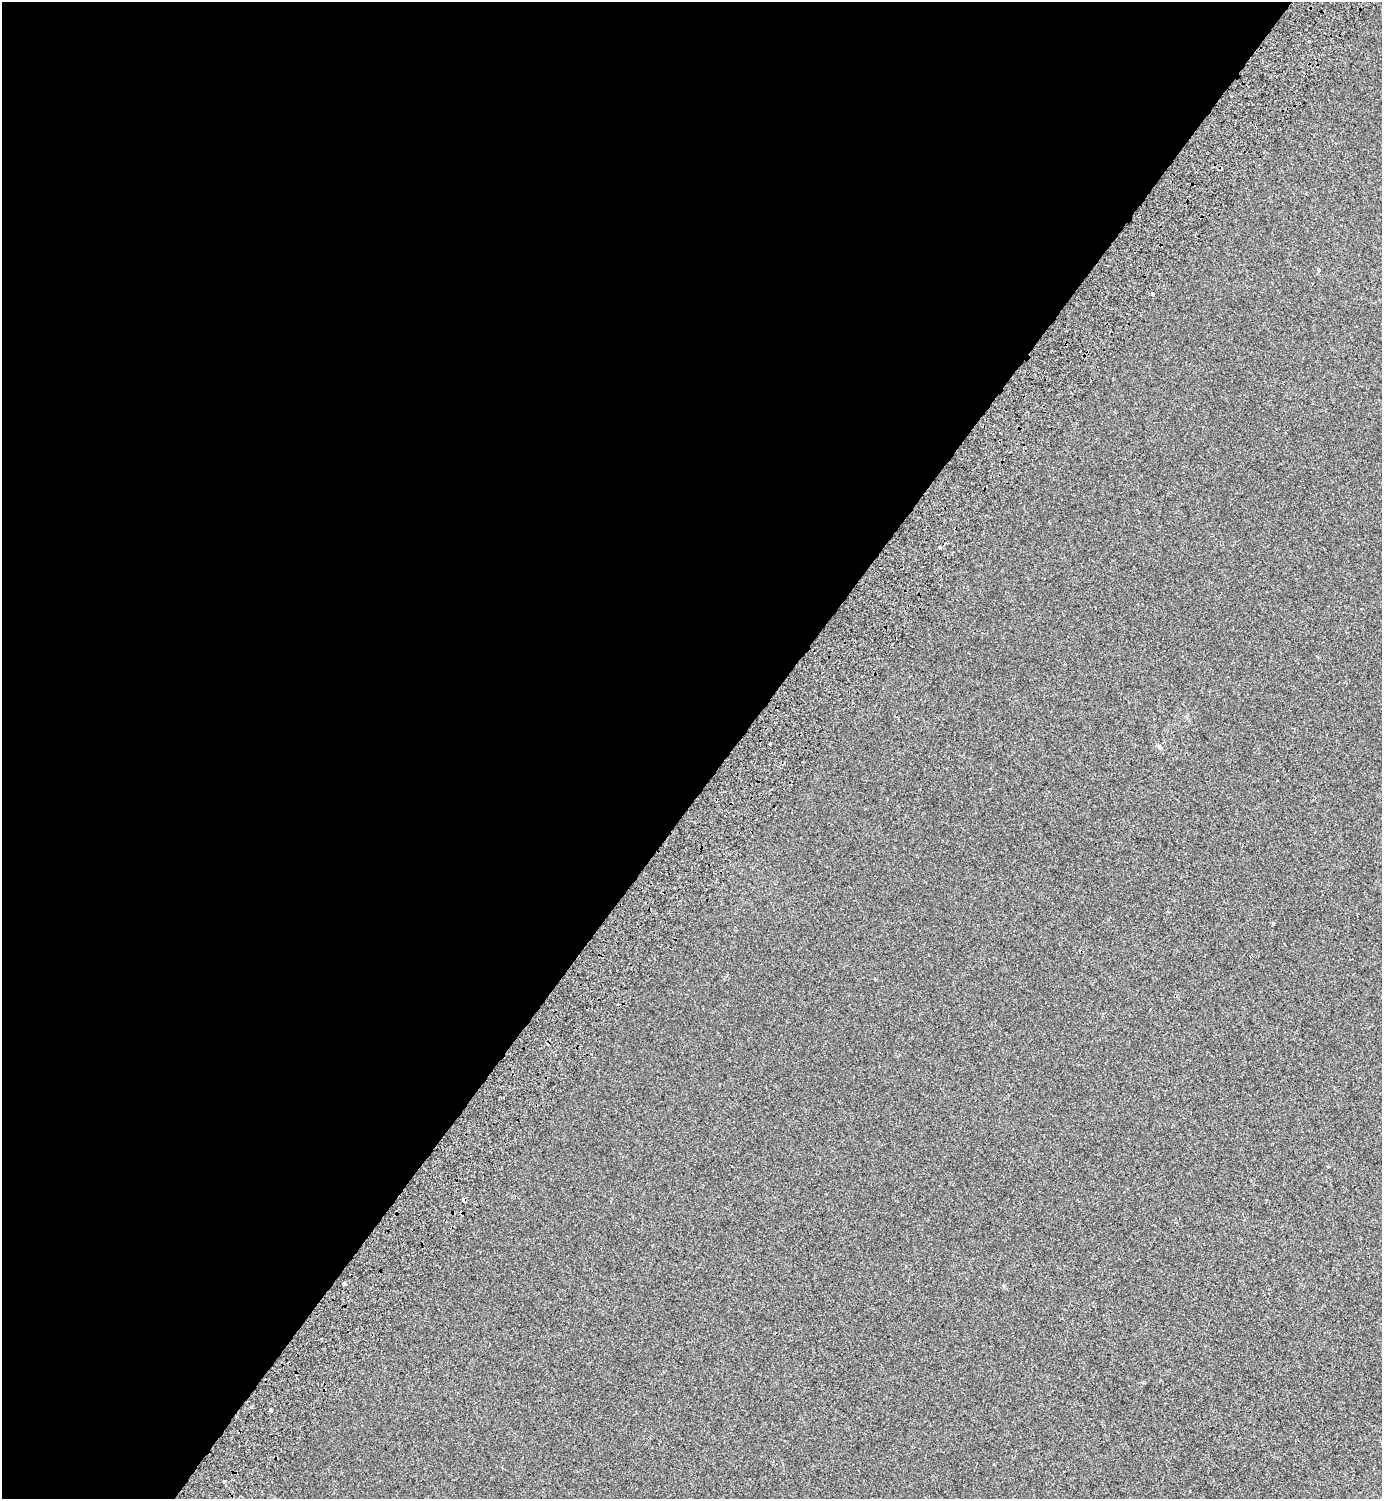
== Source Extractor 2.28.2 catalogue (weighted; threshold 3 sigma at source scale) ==
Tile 5 of 4 x 4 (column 1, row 2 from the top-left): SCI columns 388-1767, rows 3099-4595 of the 6232 x 6203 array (HDU 1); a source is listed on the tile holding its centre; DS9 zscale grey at full resolution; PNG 1384 x 1501 px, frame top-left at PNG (2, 2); no overlay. Shown black and unused: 53% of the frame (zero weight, under 2 of 3 exposures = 7% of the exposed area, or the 3 px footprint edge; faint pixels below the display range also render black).
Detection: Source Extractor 2.28.2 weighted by HDU 2 'WHT'; one run over the whole footprint, this tile lists its part. Background -3.76e-04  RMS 0.0046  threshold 0.0205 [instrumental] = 3 sigma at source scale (4.5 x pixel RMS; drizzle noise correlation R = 1.50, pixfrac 1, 0.0396/0.0396 arcsec/px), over >= 5 px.
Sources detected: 16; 4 cosmic-ray / hot-pixel residue — not listed; the other 12 listed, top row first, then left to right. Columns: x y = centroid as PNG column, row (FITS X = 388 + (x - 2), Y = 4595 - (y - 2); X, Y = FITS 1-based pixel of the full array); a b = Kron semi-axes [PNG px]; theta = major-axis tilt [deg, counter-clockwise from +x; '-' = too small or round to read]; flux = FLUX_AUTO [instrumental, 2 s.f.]
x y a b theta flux
1318 269 3 3 - 1.3
1152 294 3 3 - 1.9
939 547 3 3 - 2.5
770 743 3 3 - 1.9
1159 746 7 5 -53 1
1273 923 3 3 - 0.95
1328 1167 3 3 - 0.84
463 1200 4 3 - 5.9
344 1283 4 3 - 5.1
1004 1286 5 3 - 0.49
271 1410 3 3 - 19
224 1482 3 3 - 0.61
Overlapping masked pixels (flux is a lower limit): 1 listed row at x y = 463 1200